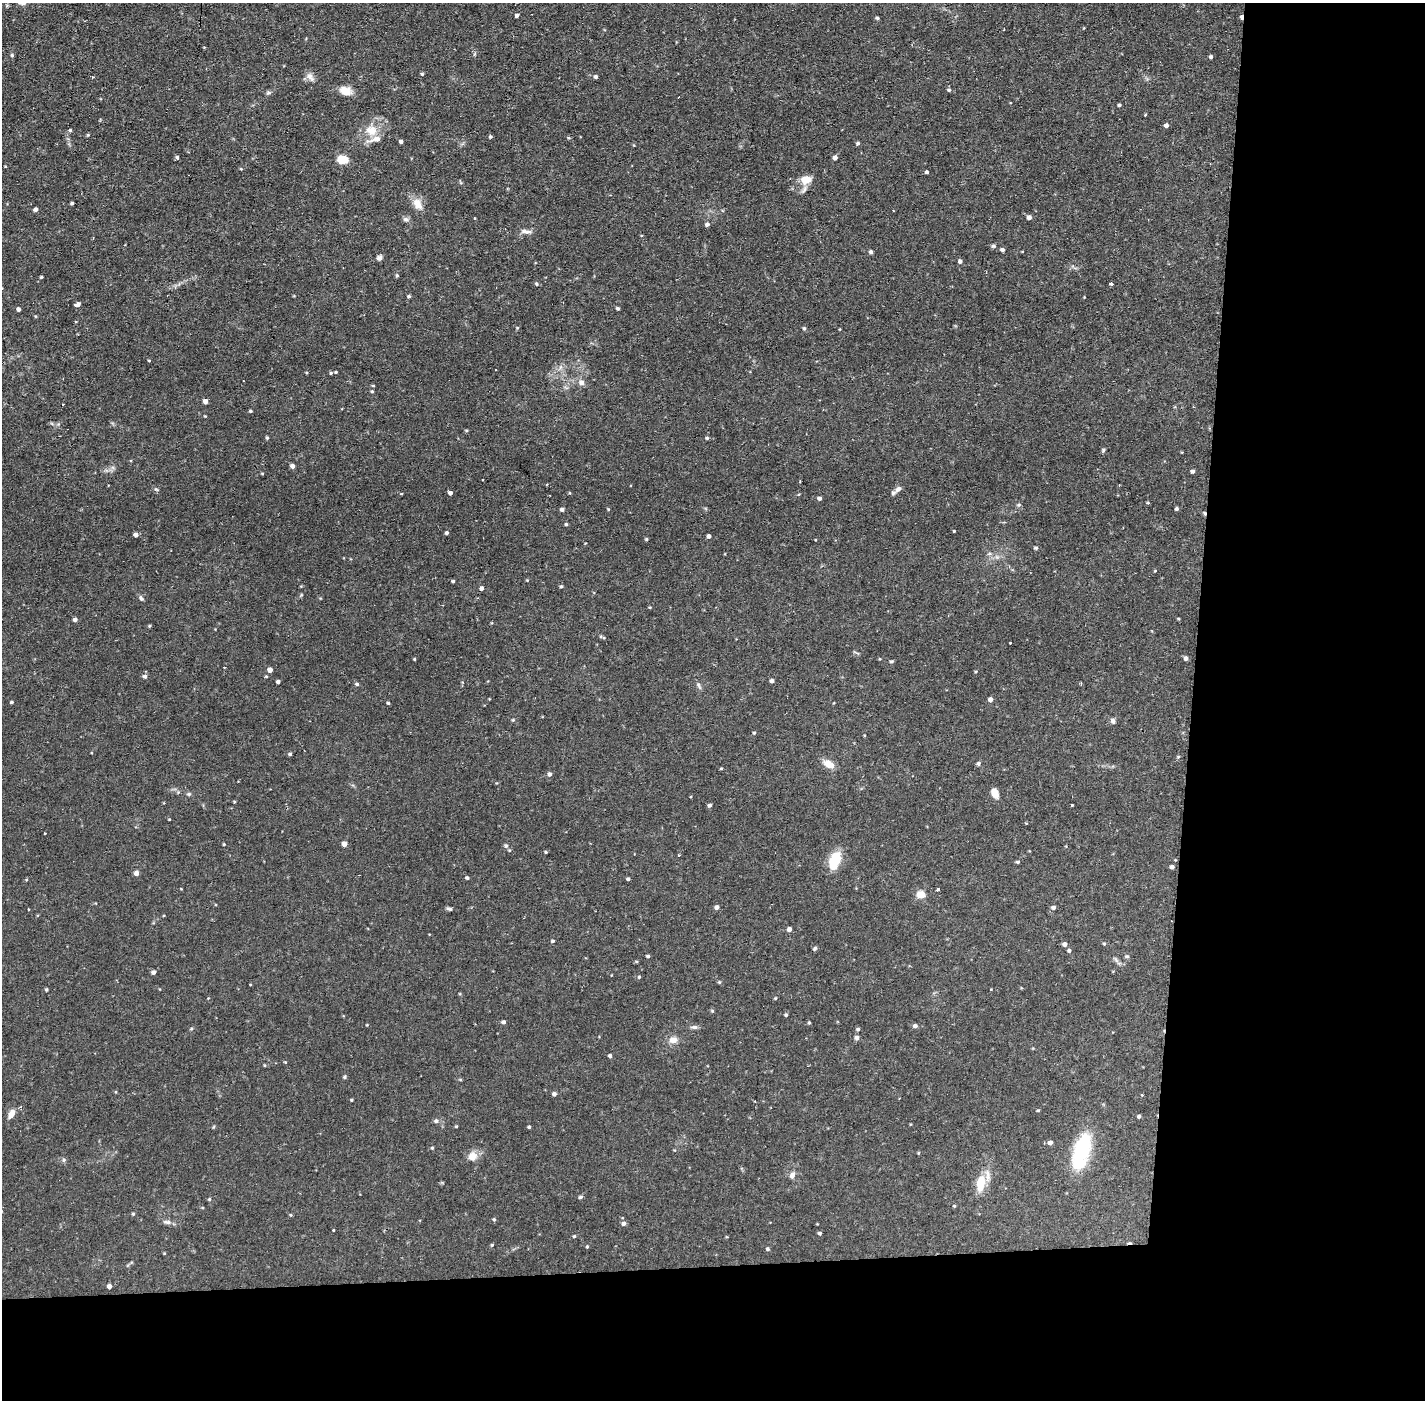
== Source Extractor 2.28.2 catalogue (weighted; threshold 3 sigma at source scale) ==
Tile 9 of 3 x 3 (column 3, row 3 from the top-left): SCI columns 2847-4269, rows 54-1451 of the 4269 x 4300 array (HDU 1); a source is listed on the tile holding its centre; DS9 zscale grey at full resolution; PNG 1427 x 1402 px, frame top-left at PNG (2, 3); no overlay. Shown black and unused: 24% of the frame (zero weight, under 2 of 3 exposures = <1% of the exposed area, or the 3 px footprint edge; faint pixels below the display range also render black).
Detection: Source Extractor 2.28.2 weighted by HDU 2 'WHT'; one run over the whole footprint, this tile lists its part. Background 0.0744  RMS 0.0065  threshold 0.0293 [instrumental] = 3 sigma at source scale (4.5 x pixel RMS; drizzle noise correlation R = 1.50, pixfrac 1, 0.05/0.05 arcsec/px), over >= 5 px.
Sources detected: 221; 6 cosmic-ray / hot-pixel residue — not listed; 4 inside a brighter listed object's ellipse — not listed separately; the other 211 listed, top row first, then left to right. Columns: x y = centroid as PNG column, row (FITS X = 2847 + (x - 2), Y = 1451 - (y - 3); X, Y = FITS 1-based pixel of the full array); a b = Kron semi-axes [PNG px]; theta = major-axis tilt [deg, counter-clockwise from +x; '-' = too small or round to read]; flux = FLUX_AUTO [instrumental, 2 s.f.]
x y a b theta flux
517 15 4 3 - 1.7
1241 17 5 3 - 2
877 18 4 3 - 1.1
12 55 4 4 - 0.93
1211 57 3 3 - 1.2
422 74 4 4 - 0.78
92 77 3 2 - 0.98
310 77 14 8 -53 3.4
596 77 4 4 - 1.4
949 90 5 4 - 0.99
345 91 14 10 -16 6.9
268 93 8 5 17 1.2
1119 105 4 3 - 0.89
1145 115 3 3 - 0.88
1166 125 4 4 - 2.2
70 130 4 3 - 0.86
373 131 17 12 66 10
490 137 4 4 - 0.91
569 138 4 4 - 0.66
401 141 4 3 - 1.7
858 143 4 4 - 1.2
177 157 5 3 - 0.87
835 157 5 5 - 2.4
343 159 8 6 -11 15
241 169 4 3 - 0.56
927 172 3 3 - 1.2
806 179 15 11 10 7.2
72 203 3 3 - 0.92
418 204 15 10 -58 7.1
35 209 4 4 - 1.8
1029 217 5 4 - 2.7
475 218 4 2 - 0.45
406 219 8 6 -15 1.8
707 224 5 4 - 1.9
526 231 14 6 -7 2.8
993 246 5 5 - 1.3
1002 250 5 4 - 1.6
871 252 4 4 - 1.6
379 258 7 5 39 2.1
960 261 5 4 - 1.8
397 275 5 4 - 0.9
41 277 3 3 - 0.7
536 284 5 5 - 0.96
1111 284 3 3 - 1.8
409 296 4 4 - 1
77 304 4 4 - 8.5
618 308 4 4 - 1.1
18 309 4 3 - 1.8
517 328 5 3 - 0.58
804 328 5 4 - 1.1
149 361 4 2 - 0.54
561 367 7 4 70 1.5
336 372 3 3 - 0.68
331 373 4 3 - 0.87
581 382 7 6 - 3.4
373 385 5 3 - 0.55
372 391 4 4 - 0.76
205 401 4 4 - 3.6
62 404 3 2 - 0.74
250 411 4 3 - 0.9
52 424 6 4 -20 0.98
466 430 4 3 - 0.71
267 438 4 3 - 0.88
707 438 4 4 - 0.82
1103 450 5 4 - 0.97
292 466 4 4 - 2.7
1193 471 4 4 - 1.3
156 489 6 5 - 1
898 489 11 7 41 2.9
450 493 4 4 - 2.1
570 493 4 3 - 0.51
819 498 4 4 - 1.8
1148 503 5 3 - 0.59
1019 505 6 5 - 1
562 509 4 4 - 1.7
608 509 4 3 - 0.57
1176 509 4 4 - 1.3
566 524 4 4 - 0.89
954 531 2 2 - 0.51
447 533 4 3 - 1.3
136 535 4 4 - 2.5
709 536 4 4 - 2.1
646 539 4 3 - 0.77
1036 548 5 4 - 1.1
989 554 6 4 18 0.99
1155 571 4 3 - 0.54
527 580 4 4 - 0.5
453 581 4 3 - 0.9
561 586 4 4 - 0.97
481 588 4 4 - 2.2
141 598 8 5 -58 1.4
650 607 4 3 - 0.54
75 619 5 4 - 1.8
149 626 4 4 - 0.67
601 636 6 5 - 0.93
1010 643 3 2 - 0.79
856 653 11 3 -24 0.82
1186 658 4 4 - 2.2
414 659 3 3 - 0.62
891 661 4 4 - 1.1
270 670 4 4 - 3.8
145 676 6 5 - 1.7
266 676 3 3 - 0.66
772 681 4 4 - 1.8
278 682 4 3 - 1.6
357 684 5 4 - 1.2
1081 684 3 3 - 0.92
699 685 11 5 -61 1.6
990 699 4 4 - 2.7
12 702 4 3 - 0.88
388 703 4 4 - 0.8
513 720 4 4 - 0.67
1113 721 7 6 - 1.8
754 733 4 3 - 0.77
864 735 4 3 - 0.48
290 754 4 4 - 1
1178 757 5 4 - 0.7
829 764 12 7 -32 7.3
978 764 5 5 - 1.2
721 769 4 3 - 0.58
549 774 5 5 - 2
178 792 5 5 - 0.88
995 793 9 6 -64 7.3
189 794 6 5 - 1.1
234 802 3 3 - 0.56
710 805 5 4 - 1.2
1071 805 3 3 - 1.3
169 819 3 3 - 0.44
44 833 3 3 - 1.1
224 844 3 2 - 0.59
344 844 4 4 - 4.7
506 846 6 5 - 1.3
546 852 4 3 - 0.75
679 855 3 3 - 0.53
834 862 22 11 71 17
1018 862 4 3 - 1
1172 867 4 4 - 2
136 873 4 4 - 3.4
467 878 4 4 - 0.98
628 879 4 3 - 1.1
938 889 4 3 - 1.5
921 895 5 5 - 22
717 907 5 4 - 2.2
1053 907 5 4 - 1.5
449 909 7 4 -19 1.3
789 929 5 4 - 2.2
553 941 5 4 - 0.87
1065 944 5 5 - 2.4
1104 944 4 4 - 0.7
815 948 6 4 34 1.1
1069 951 5 4 - 1.2
648 956 4 3 - 1.1
1127 956 6 5 - 1.1
636 961 5 3 - 0.67
153 972 5 4 - 1.9
639 977 4 4 - 0.78
719 982 4 4 - 0.69
1021 988 4 3 - 0.43
46 989 3 3 - 0.87
991 989 3 3 - 0.5
775 998 4 3 - 0.68
712 1011 5 4 - 0.75
786 1015 4 4 - 0.92
503 1022 4 4 - 1.7
809 1023 4 3 - 0.71
367 1025 4 3 - 0.44
915 1026 5 5 - 1.9
694 1027 10 5 3 1.7
191 1029 5 3 - 0.67
858 1029 4 4 - 1.1
857 1038 5 5 - 1.9
673 1040 11 9 12 4.6
610 1056 4 4 - 1.4
285 1062 4 3 - 0.52
345 1077 5 5 - 0.87
554 1094 5 4 - 1.8
1142 1095 3 3 - 0.84
351 1100 3 3 - 0.56
20 1107 4 3 - 0.83
1038 1110 4 3 - 0.57
11 1114 10 6 58 5
1139 1116 4 3 - 1.3
436 1121 6 5 - 1.7
456 1126 4 3 - 0.66
213 1127 5 3 - 0.55
529 1127 3 3 - 0.97
1050 1143 5 5 - 2.4
432 1148 4 4 - 0.69
674 1150 5 3 - 0.49
1081 1151 41 17 74 44
918 1153 5 3 - 0.52
472 1156 13 12 - 5.4
64 1160 6 4 90 0.98
792 1175 8 6 71 3
980 1182 19 14 68 11
580 1197 5 4 - 1.2
209 1199 4 4 - 0.79
954 1206 4 4 - 0.64
133 1214 4 4 - 0.78
290 1215 5 4 - 0.71
494 1219 5 4 - 0.79
167 1222 12 6 -5 2.4
624 1224 5 4 - 1.9
333 1230 3 3 - 0.52
820 1233 4 4 - 1.1
574 1236 4 4 - 0.77
492 1245 4 4 - 0.72
587 1246 4 3 - 0.66
768 1249 5 4 - 1.1
164 1253 4 3 - 0.54
109 1286 4 4 - 3
Overlapping masked pixels (flux is a lower limit): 1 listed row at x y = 1241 17